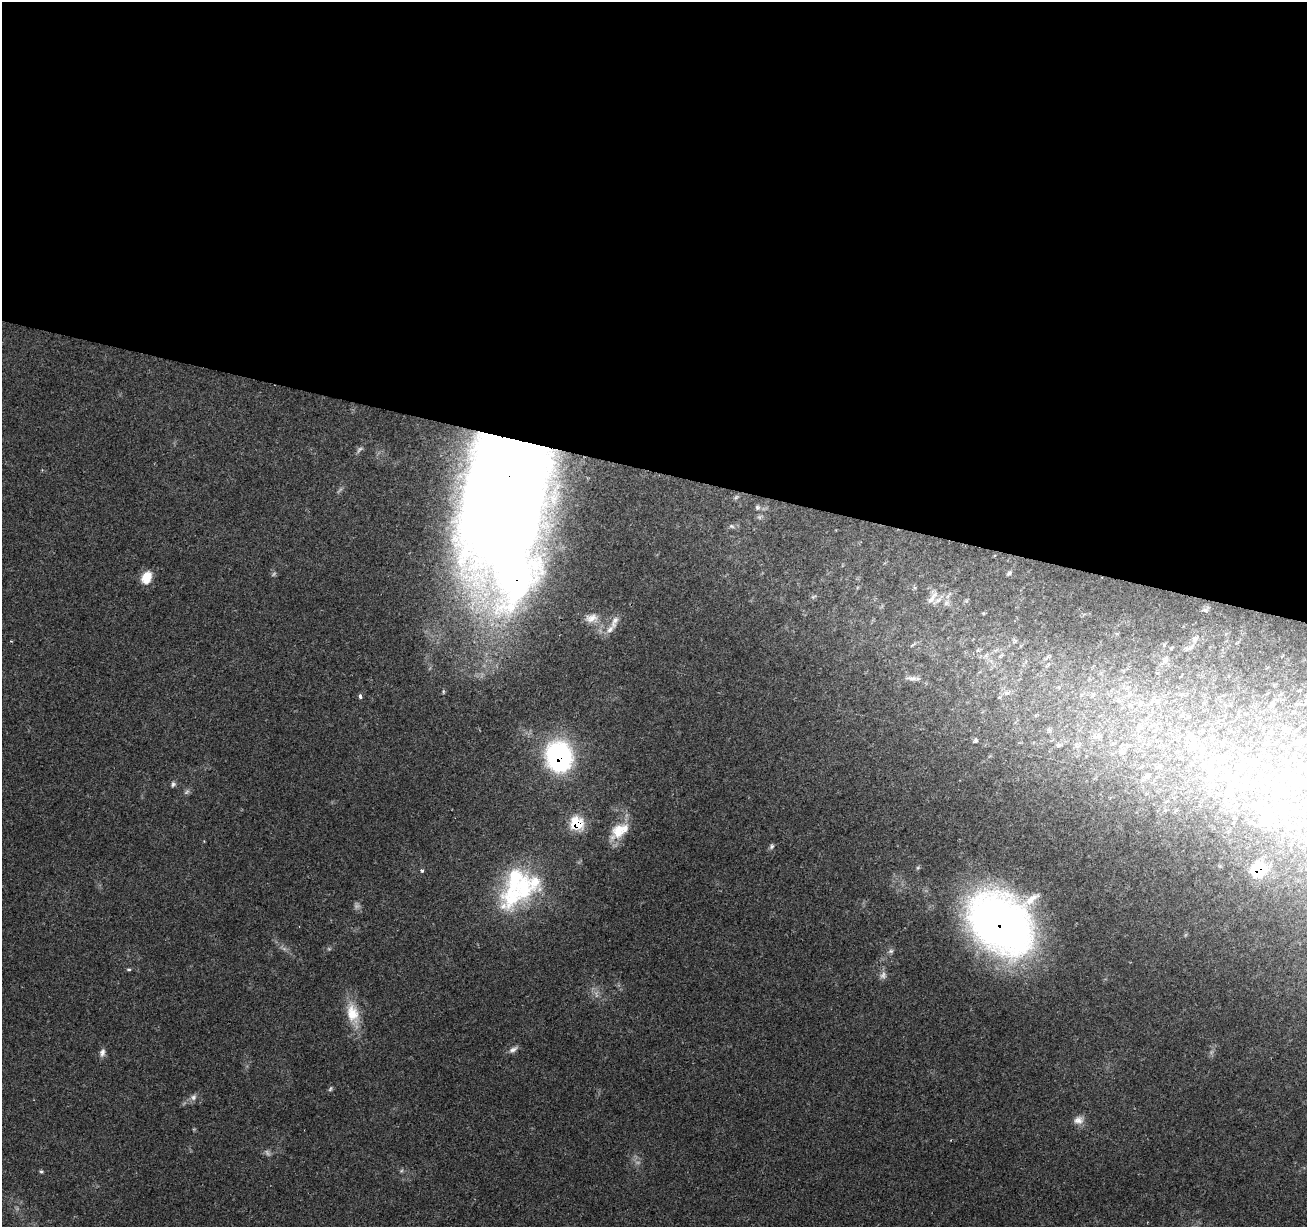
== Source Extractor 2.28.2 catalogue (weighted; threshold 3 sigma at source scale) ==
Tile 3 of 4 x 4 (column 3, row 1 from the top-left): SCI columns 2611-3915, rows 3896-5120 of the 5230 x 5405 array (HDU 1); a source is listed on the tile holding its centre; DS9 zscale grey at full resolution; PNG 1309 x 1229 px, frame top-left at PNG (2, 2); no overlay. Shown black and unused: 38% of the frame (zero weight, under 2 of 3 exposures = <1% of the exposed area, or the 3 px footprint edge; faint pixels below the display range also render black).
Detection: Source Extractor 2.28.2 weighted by HDU 2 'WHT'; one run over the whole footprint, this tile lists its part. Background 0.157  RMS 0.0076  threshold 0.034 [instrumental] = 3 sigma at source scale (4.5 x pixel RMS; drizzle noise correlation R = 1.50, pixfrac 1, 0.0396/0.0396 arcsec/px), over >= 5 px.
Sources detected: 75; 4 too faint to see at this stretch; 6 inside a brighter object's white glare — not listed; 6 inside a brighter listed object's ellipse — not listed separately; the other 59 listed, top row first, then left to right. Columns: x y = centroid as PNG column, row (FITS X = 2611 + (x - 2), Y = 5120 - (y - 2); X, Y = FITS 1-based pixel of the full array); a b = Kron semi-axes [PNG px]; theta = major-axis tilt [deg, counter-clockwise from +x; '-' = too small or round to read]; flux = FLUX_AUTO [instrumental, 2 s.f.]
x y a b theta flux
359 449 11 5 51 2.2
506 489 133 63 84 2300
736 497 6 5 - 1.2
757 507 8 6 -44 1.8
731 526 8 5 -26 1.6
1009 573 8 5 31 1.5
146 577 14 10 66 12
813 596 9 3 21 1.1
932 597 23 7 53 5.9
1204 610 6 4 -36 1.4
591 618 18 11 13 7.6
615 621 21 8 71 5.9
1194 639 11 5 -85 2.4
11 641 3 3 - 0.58
1015 641 6 5 - 1.6
1188 648 17 4 6 2.6
986 655 8 4 53 1.9
1000 656 8 5 37 1.8
1048 657 7 4 0 1.4
912 678 18 6 -4 4.1
443 691 6 3 -72 0.82
1007 693 9 5 18 2.4
1093 694 7 5 45 1.8
1129 694 8 7 - 3.2
360 696 5 4 - 1.9
1272 703 8 5 73 1.6
1131 705 10 5 -25 2.8
1140 705 7 6 - 2.6
1139 728 11 7 52 4
1049 729 7 4 71 1.6
1096 736 16 8 0 6.2
975 740 5 5 - 1.3
1301 742 8 6 21 2.3
1059 745 8 6 -13 1.9
559 757 31 26 -81 110
1222 758 20 8 50 9.5
1159 766 10 4 26 1.6
1267 766 11 6 36 3.8
1295 780 16 11 -89 9.3
1255 783 13 9 -70 8.2
173 784 7 5 73 1.7
1229 789 24 11 64 17
1264 813 33 18 67 32
576 823 10 8 -44 37
618 831 25 17 53 17
772 847 7 6 - 1.7
422 870 4 4 - 1.4
1258 870 14 13 - 25
512 896 49 32 51 67
1001 923 62 46 -42 450
891 951 7 6 - 1.8
129 969 4 4 - 1.2
352 1013 27 16 -76 19
513 1049 12 6 30 3.2
102 1053 11 7 73 3.3
330 1089 7 4 60 1.3
193 1097 9 8 - 3
1078 1120 13 11 -1 5.4
41 1171 6 3 -2 1
Overlapping masked pixels (flux is a lower limit): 5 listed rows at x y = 506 489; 559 757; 576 823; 1258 870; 1001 923
Unlisted compact peaks at least as high as the median listed source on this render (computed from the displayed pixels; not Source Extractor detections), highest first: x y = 918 868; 329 949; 401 1171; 638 1162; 983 613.